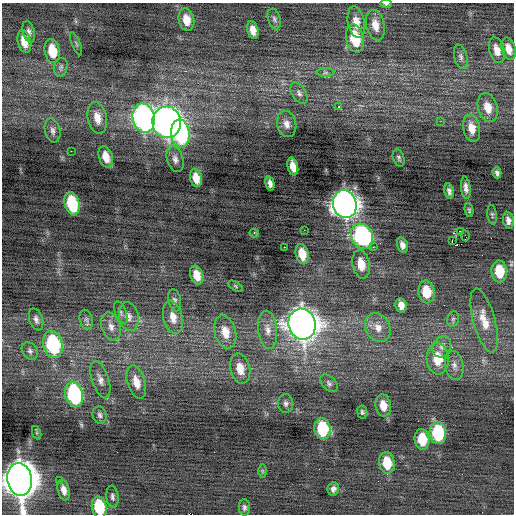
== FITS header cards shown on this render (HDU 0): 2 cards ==
NAXIS1  =                  512 / Axis length
NAXIS2  =                  512 / Axis length

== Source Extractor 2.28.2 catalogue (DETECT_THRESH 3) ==
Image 512 x 512 px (HDU 0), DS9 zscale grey, 1 PNG px = 1 image px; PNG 516 x 516 px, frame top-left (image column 1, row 512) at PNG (2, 3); each listed source drawn as its Kron ellipse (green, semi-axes under 4 px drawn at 4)
Background -0.0344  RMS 0.8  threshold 2.39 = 3 sigma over >= 5 px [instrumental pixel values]
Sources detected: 100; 2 with non-positive FLUX_AUTO (blend fragments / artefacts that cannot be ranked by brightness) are neither listed nor drawn; the other 98 listed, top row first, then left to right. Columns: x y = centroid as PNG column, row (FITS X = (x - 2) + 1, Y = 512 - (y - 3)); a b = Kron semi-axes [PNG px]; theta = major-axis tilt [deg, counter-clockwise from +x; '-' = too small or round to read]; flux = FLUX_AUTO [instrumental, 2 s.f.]
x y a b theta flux
386 4 5 3 - 97
274 19 10 6 -73 170
186 20 11 8 -78 710
356 22 16 8 -80 650
375 25 15 9 -77 640
253 30 9 5 -77 410
29 32 11 5 -76 180
355 38 14 8 -78 2000
24 41 11 6 -76 710
76 44 12 3 -69 99
508 49 11 7 -73 490
497 50 13 7 -75 520
52 51 12 7 -79 1300
461 57 12 6 -77 200
61 67 9 7 78 170
325 73 9 4 0 130
299 93 12 7 -58 220
339 107 3 2 - 190
488 107 15 9 -74 740
97 118 16 9 -78 690
144 118 15 11 -77 22000
441 121 2 2 - 310
167 122 16 14 -85 42000
287 124 13 9 -77 400
472 128 14 8 -80 670
53 130 12 7 -77 240
180 134 14 9 -84 6400
71 151 2 2 - 490
106 157 11 7 -71 700
399 158 9 5 -73 120
175 159 13 8 -73 290
293 166 9 5 -76 530
497 173 5 4 - 140
196 178 9 6 -77 630
270 183 7 4 -77 240
466 188 11 4 -83 260
449 191 8 5 -79 190
72 204 12 7 -76 3000
345 204 14 11 -74 46000
469 210 7 4 -80 88
492 215 10 4 -83 99
508 220 8 5 -79 260
304 230 2 2 - 100
460 231 3 2 - 270
254 233 5 3 - 110
362 236 13 10 -62 10000
465 236 5 3 - 140
452 241 3 2 - 160
402 245 8 5 -73 270
284 247 2 2 - 300
373 247 3 2 - 240
302 254 10 6 -77 900
361 264 14 8 -79 830
499 271 11 8 -86 1500
197 275 10 6 -72 640
235 286 8 3 -32 75
426 292 11 8 -80 1300
175 300 11 6 -78 180
401 305 7 5 -80 380
121 313 12 5 -69 180
129 316 14 10 -80 440
173 317 17 9 -76 630
36 319 11 6 -73 210
453 319 8 6 76 140
86 320 10 6 -74 200
484 320 33 11 -75 1100
302 324 15 13 -73 64000
111 327 14 9 -72 440
378 328 15 12 -61 660
268 330 19 9 -84 560
225 332 17 10 -75 880
53 344 14 9 -77 5300
442 347 11 9 63 330
30 351 9 7 -54 200
438 359 16 11 -86 1300
454 365 14 9 -80 380
240 368 15 10 -77 800
100 380 19 8 -72 410
136 382 17 9 -73 730
329 383 10 6 -45 180
74 394 13 8 -78 7000
286 404 9 7 89 200
383 405 11 7 -82 690
362 412 7 5 -81 120
100 415 9 7 -73 180
322 429 10 8 -82 3000
37 433 7 4 -71 73
438 433 11 8 -85 3700
422 439 10 7 -85 1600
387 463 11 8 -82 1400
262 471 7 4 -90 80
20 479 16 12 -81 110000
59 481 2 2 - 120
333 489 7 6 - 210
64 490 11 6 -76 380
112 497 11 6 -83 170
99 507 11 7 -79 2300
244 507 8 5 -90 150
At the frame edge (FLAGS 8, measured only in part): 3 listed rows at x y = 386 4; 20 479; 99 507
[2 non-positive-flux detections neither listed nor drawn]